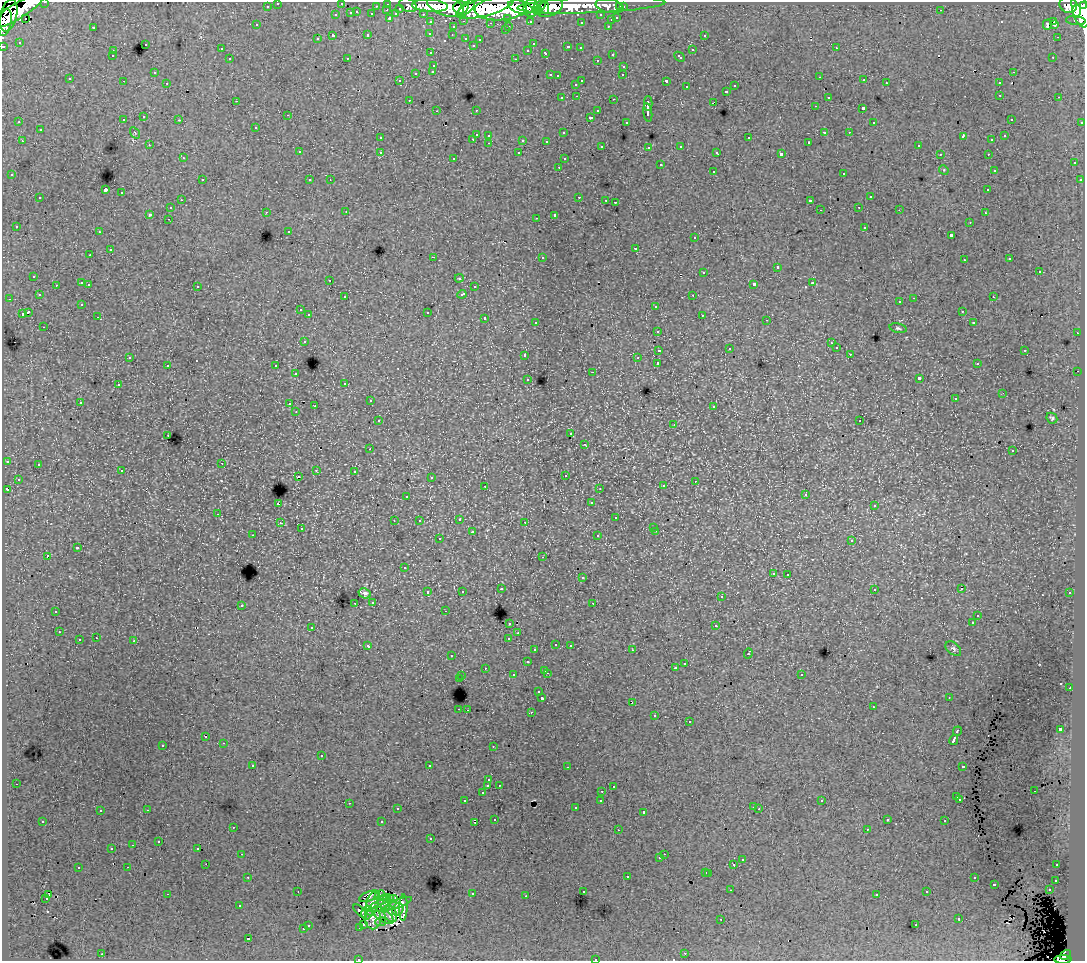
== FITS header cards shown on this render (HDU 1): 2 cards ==
NAXIS1  =                 1083
NAXIS2  =                  959

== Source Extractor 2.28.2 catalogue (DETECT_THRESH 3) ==
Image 1083 x 959 px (HDU 1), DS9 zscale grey, 1 PNG px = 1 image px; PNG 1087 x 963 px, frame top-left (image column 1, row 959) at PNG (2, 2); each listed source drawn as its Kron ellipse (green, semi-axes under 4 px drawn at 4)
Background 138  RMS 1.2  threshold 3.69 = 3 sigma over >= 5 px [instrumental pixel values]
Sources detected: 525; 6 with non-positive FLUX_AUTO (blend fragments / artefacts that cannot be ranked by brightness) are neither listed nor drawn; of the other 519, the 500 brightest by FLUX_AUTO listed and drawn (19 fainter detections omitted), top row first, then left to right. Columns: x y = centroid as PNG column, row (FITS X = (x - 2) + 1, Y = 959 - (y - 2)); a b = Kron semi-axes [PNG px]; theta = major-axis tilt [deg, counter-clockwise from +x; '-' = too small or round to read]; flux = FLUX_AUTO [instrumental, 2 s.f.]
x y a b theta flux
45 2 3 2 - 3300
278 3 3 3 - 2200
342 3 3 2 - 580
388 4 3 3 - 4400
408 5 9 6 -21 16000
591 5 74 8 2 280000
1068 5 9 8 - 90000
267 6 3 3 - 1600
376 6 3 2 - 870
430 6 18 6 -4 180000
445 6 19 10 -20 270000
539 6 7 4 28 57000
610 6 14 7 -10 27000
1084 6 3 3 - 48000
461 7 8 6 1 120000
485 7 30 9 16 400000
520 7 12 6 -16 200000
549 7 14 8 22 180000
620 7 3 3 - 800
623 7 3 3 - 2100
400 8 3 3 - 860
466 8 11 5 42 120000
531 8 9 7 78 100000
545 8 6 4 -83 64000
501 9 26 11 4 610000
1080 9 18 8 -76 420000
387 10 3 2 - 280
941 10 3 2 - 110
17 11 30 8 31 330000
538 11 5 3 - 68000
1076 11 7 4 89 120000
357 12 3 2 - 350
351 13 3 3 - 780
372 14 3 3 - 1100
396 14 4 3 - 780
423 14 3 2 - 1900
8 15 16 8 75 250000
336 15 3 3 - 360
601 15 3 3 - 1700
25 18 2 2 - 120
390 18 3 3 - 1000
508 18 3 3 - 1100
617 18 3 3 - 400
611 20 3 3 - 400
1076 20 10 4 -5 11000
464 21 3 2 - 380
530 21 3 3 - 1400
1053 21 3 2 - 380
5 22 14 6 78 200000
431 22 3 3 - 1900
581 22 3 3 - 170
490 23 3 2 - 98
257 25 3 2 - 140
1047 25 5 3 - 390
1054 25 3 2 - 81
509 26 3 2 - 330
608 26 3 2 - 330
93 27 3 2 - 630
453 27 3 3 - 390
505 30 3 2 - 160
430 33 3 3 - 190
368 35 3 3 - 550
452 35 3 2 - 100
704 35 3 2 - 220
333 36 3 3 - 1300
1057 37 2 2 - 210
466 38 3 3 - 340
317 39 3 3 - 250
480 40 3 3 - 130
19 42 3 2 - 59
145 44 3 3 - 310
533 44 3 3 - 150
473 45 3 3 - 140
3 46 3 3 - 4900
568 47 3 3 - 450
580 48 3 3 - 200
836 48 3 2 - 260
221 49 3 2 - 170
528 50 3 3 - 160
692 50 3 3 - 350
113 51 3 2 - 110
431 53 3 3 - 310
546 53 3 3 - 370
612 54 3 3 - 310
112 56 3 3 - 200
680 57 6 3 -44 350
1053 57 3 2 - 140
347 58 2 2 - 77
230 59 3 3 - 190
516 59 3 2 - 390
597 60 3 2 - 230
434 65 3 3 - 210
624 66 3 3 - 280
433 71 3 3 - 300
154 72 3 2 - 140
1013 72 3 2 - 220
416 73 3 3 - 490
550 75 3 2 - 370
623 75 3 2 - 110
557 76 3 3 - 170
820 77 3 2 - 170
70 79 3 3 - 210
864 80 3 2 - 190
123 81 2 2 - 75
399 81 3 3 - 140
582 81 3 2 - 530
666 81 3 3 - 1100
167 83 3 2 - 180
886 83 3 2 - 270
999 83 3 2 - 170
576 84 3 3 - 140
735 86 3 3 - 320
687 87 3 3 - 250
726 91 3 3 - 410
1000 95 3 2 - 380
577 96 3 2 - 200
828 97 3 3 - 280
1059 97 3 2 - 140
562 98 3 3 - 170
614 99 3 2 - 400
409 100 3 2 - 180
236 101 2 2 - 67
713 102 4 2 - 420
648 103 7 3 -90 2000
815 106 3 2 - 94
863 108 3 3 - 960
476 110 3 2 - 140
437 111 3 2 - 87
598 111 3 3 - 300
648 112 9 3 -82 2500
288 115 3 2 - 110
144 117 3 3 - 300
590 117 3 3 - 1600
1011 119 3 2 - 120
123 120 3 3 - 310
179 120 3 3 - 260
19 122 3 3 - 97
626 122 3 3 - 180
874 122 3 2 - 100
1082 122 3 2 - 760
256 127 3 3 - 320
40 130 3 3 - 280
824 132 3 2 - 590
849 132 3 2 - 180
135 133 6 4 -56 97
563 133 3 3 - 150
476 134 3 3 - 770
489 135 3 3 - 270
963 136 4 2 - 460
1005 136 3 3 - 140
380 138 3 2 - 190
749 138 3 3 - 420
473 139 3 2 - 320
523 140 3 3 - 780
992 140 3 3 - 190
22 141 3 2 - 290
546 141 3 3 - 180
809 142 3 2 - 85
489 143 3 2 - 310
149 145 3 2 - 140
602 146 3 2 - 170
681 146 3 3 - 210
918 146 3 2 - 190
649 147 3 3 - 210
299 152 3 3 - 330
380 152 3 3 - 380
717 152 3 2 - 110
519 153 3 3 - 260
781 154 4 3 - 2000
940 154 3 2 - 140
988 154 3 2 - 240
183 158 3 2 - 130
454 158 3 3 - 170
564 159 3 3 - 130
1074 163 3 3 - 280
660 165 3 3 - 460
559 167 3 2 - 180
944 170 5 4 - 87
994 171 3 3 - 160
713 172 3 3 - 260
844 173 3 3 - 470
12 175 3 3 - 240
202 180 3 2 - 410
310 180 3 3 - 110
330 180 2 2 - 71
1080 180 3 3 - 240
105 190 3 3 - 9000
988 190 3 3 - 230
122 193 3 3 - 500
579 197 3 2 - 430
870 197 3 3 - 380
40 198 3 3 - 430
181 200 3 2 - 250
606 200 3 2 - 160
810 201 3 3 - 1300
615 202 3 2 - 130
859 207 3 2 - 150
170 208 3 3 - 240
820 210 2 2 - 59
899 210 3 3 - 93
266 212 3 2 - 220
346 212 3 2 - 130
985 213 3 2 - 110
150 214 3 3 - 1100
555 215 4 3 - 1900
536 218 2 2 - 66
168 219 3 2 - 260
970 222 3 2 - 200
16 226 3 3 - 190
865 227 3 3 - 480
289 231 3 2 - 77
99 232 3 3 - 230
951 235 3 3 - 1000
695 238 3 3 - 240
635 248 3 3 - 670
110 250 3 3 - 540
90 255 3 2 - 170
433 257 3 2 - 770
542 257 3 3 - 380
1010 259 3 3 - 130
964 260 3 2 - 250
777 267 3 3 - 710
1039 271 3 3 - 560
704 272 3 3 - 560
34 276 3 3 - 250
459 278 4 3 - 110
330 280 3 2 - 170
82 283 3 3 - 780
813 283 3 3 - 400
89 284 3 3 - 260
754 284 3 3 - 1200
56 285 3 2 - 200
197 286 3 3 - 380
474 287 3 2 - 200
462 294 4 3 - 460
39 295 3 3 - 160
693 295 3 2 - 210
345 297 3 3 - 230
993 297 3 2 - 220
914 298 3 2 - 370
9 299 3 2 - 130
900 302 3 2 - 180
82 304 3 3 - 200
656 306 3 3 - 390
300 310 3 2 - 220
962 311 3 2 - 160
28 312 4 3 - 1300
427 312 3 3 - 540
22 314 4 3 - 560
309 315 3 3 - 290
702 315 3 2 - 270
98 317 3 2 - 170
485 318 3 3 - 390
767 320 3 2 - 66
536 322 3 3 - 210
973 323 3 3 - 180
44 327 3 2 - 230
898 328 8 4 -11 170
658 331 3 3 - 220
1077 333 3 2 - 220
304 341 3 3 - 430
831 343 3 3 - 140
836 348 3 3 - 250
729 349 2 2 - 60
659 350 4 3 - 850
1025 350 3 2 - 520
850 354 3 2 - 180
525 355 3 3 - 300
130 357 3 2 - 85
637 358 2 2 - 60
658 363 3 3 - 2300
977 364 3 3 - 180
168 365 3 3 - 320
276 366 3 3 - 430
1078 371 2 2 - 430
593 372 3 2 - 560
296 374 3 3 - 260
919 378 4 3 - 2300
528 379 3 3 - 240
345 383 3 3 - 150
118 385 3 3 - 270
1003 393 3 2 - 68
955 399 3 3 - 180
370 401 3 2 - 280
80 402 3 3 - 290
290 404 3 2 - 360
315 406 3 2 - 770
714 406 3 3 - 250
296 412 2 2 - 94
1052 418 6 5 - 150
379 421 3 3 - 260
860 421 2 2 - 68
674 424 2 2 - 63
571 434 3 3 - 200
168 435 3 2 - 240
585 444 3 3 - 160
370 449 3 2 - 140
1012 451 3 3 - 190
7 461 3 3 - 360
222 463 2 2 - 230
38 464 3 3 - 410
316 470 3 3 - 270
122 471 3 3 - 220
354 471 3 2 - 270
565 475 3 3 - 240
298 476 3 2 - 89
431 477 3 3 - 150
18 479 3 2 - 140
695 481 2 2 - 120
485 486 3 2 - 140
663 486 3 3 - 280
600 488 3 2 - 78
7 489 4 3 - 830
806 494 3 3 - 220
407 496 3 3 - 170
591 503 3 3 - 200
278 504 3 3 - 1100
874 506 3 3 - 190
218 514 3 2 - 250
616 518 3 3 - 350
459 519 3 3 - 290
394 521 2 2 - 66
419 521 4 3 - 130
525 522 3 3 - 130
280 523 3 2 - 220
654 527 3 3 - 200
301 529 3 3 - 140
656 531 3 2 - 290
472 532 3 3 - 660
253 535 3 2 - 140
598 536 3 3 - 350
439 539 3 3 - 260
852 540 3 3 - 390
77 548 4 3 - 900
47 556 3 3 - 1300
543 557 3 3 - 180
405 568 3 3 - 200
773 573 3 3 - 280
788 574 3 2 - 240
583 578 3 3 - 240
501 589 3 3 - 290
874 589 3 3 - 260
961 589 3 2 - 110
462 591 3 3 - 210
428 592 3 3 - 280
365 593 6 5 - 290
1070 593 3 3 - 360
721 597 3 3 - 260
373 602 3 3 - 190
355 603 2 2 - 120
593 603 3 2 - 130
241 605 3 3 - 310
56 611 3 3 - 420
445 611 3 2 - 140
978 615 3 2 - 140
509 623 3 3 - 340
972 623 3 3 - 180
716 626 3 3 - 540
312 627 3 3 - 140
59 632 3 2 - 220
518 633 3 3 - 110
96 638 3 2 - 280
509 638 3 3 - 620
79 640 3 3 - 680
134 641 3 3 - 810
556 644 3 2 - 250
570 645 3 3 - 250
368 646 4 3 - 410
953 649 9 6 -41 220
535 650 3 3 - 190
632 650 3 2 - 170
748 653 5 3 - 690
451 656 3 2 - 170
527 662 3 3 - 390
685 663 3 2 - 240
485 668 3 3 - 280
676 668 3 3 - 240
545 670 3 2 - 370
547 673 3 2 - 380
801 674 3 3 - 330
513 675 3 3 - 250
462 676 3 2 - 190
459 679 3 3 - 850
1070 688 3 2 - 280
539 692 3 2 - 110
949 697 3 2 - 73
542 698 3 3 - 1700
632 702 3 2 - 170
873 707 3 2 - 140
459 709 3 2 - 410
467 710 3 2 - 240
531 712 3 2 - 330
655 715 3 3 - 360
690 722 3 3 - 280
1060 729 4 3 - 2200
957 731 5 3 - 720
206 737 3 2 - 250
954 740 5 3 - 2900
224 743 3 2 - 240
163 745 3 3 - 370
493 746 2 2 - 61
321 756 3 2 - 390
253 765 3 3 - 280
429 766 3 3 - 2600
963 766 3 3 - 590
567 767 3 2 - 110
489 780 3 3 - 190
16 784 2 2 - 110
499 785 3 3 - 180
488 786 3 3 - 1200
613 787 3 3 - 140
602 791 3 2 - 290
1034 791 2 2 - 80
482 793 3 3 - 340
957 797 3 3 - 490
601 800 3 3 - 240
960 800 3 3 - 210
465 801 3 2 - 160
822 801 3 3 - 130
349 803 3 2 - 270
753 807 3 2 - 210
576 808 3 3 - 140
397 809 3 2 - 170
759 809 3 2 - 65
147 810 3 2 - 430
100 811 3 3 - 210
644 812 3 3 - 630
495 819 3 2 - 84
887 820 3 3 - 140
43 821 3 3 - 230
945 821 3 2 - 150
382 822 3 3 - 710
475 822 3 2 - 72
233 827 3 2 - 140
867 829 3 2 - 140
618 830 3 2 - 88
431 839 3 3 - 210
159 841 3 3 - 230
133 845 3 2 - 80
112 848 3 2 - 72
198 848 3 2 - 130
242 854 3 2 - 190
664 854 2 2 - 140
660 858 3 2 - 110
742 860 3 3 - 320
206 864 3 2 - 200
734 865 3 3 - 820
1057 865 3 2 - 190
128 867 3 2 - 210
78 868 3 3 - 500
706 872 3 3 - 480
709 873 3 3 - 350
248 877 3 2 - 280
627 877 3 3 - 430
974 878 3 3 - 290
1056 880 3 3 - 240
994 884 3 3 - 740
731 890 3 2 - 110
1049 890 3 2 - 240
298 891 3 2 - 63
583 892 3 3 - 210
927 892 3 3 - 240
48 894 3 3 - 330
167 894 3 2 - 830
472 894 3 3 - 490
877 894 3 3 - 160
380 895 5 3 - 220
369 896 11 4 18 82
526 896 3 2 - 160
46 899 3 2 - 230
383 899 7 4 33 520
390 899 4 2 - 120
393 899 4 2 - 130
398 903 14 3 21 590
373 904 12 6 78 680
386 905 8 4 66 430
240 906 3 3 - 85
379 906 11 5 24 260
403 908 13 3 88 430
398 909 6 5 - 300
360 911 8 4 -44 87
367 913 7 5 71 300
390 914 9 6 -68 150
383 915 12 6 -35 230
373 919 10 8 -89 410
721 919 2 2 - 66
959 919 3 3 - 500
381 922 5 2 - 250
308 925 3 3 - 310
364 925 3 2 - 250
916 925 3 2 - 180
360 927 3 3 - 220
303 929 3 3 - 460
248 939 3 3 - 1200
685 953 3 3 - 190
102 954 3 2 - 380
1065 955 6 4 33 50000
595 959 3 2 - 440
1063 959 8 3 -1 70000
359 960 3 2 - 120
At the frame edge (FLAGS 8, measured only in part): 9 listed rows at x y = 45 2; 278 3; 342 3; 1084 6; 5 22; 3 46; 595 959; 1063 959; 359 960
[19 fainter detections neither listed nor drawn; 6 non-positive-flux detections neither listed nor drawn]